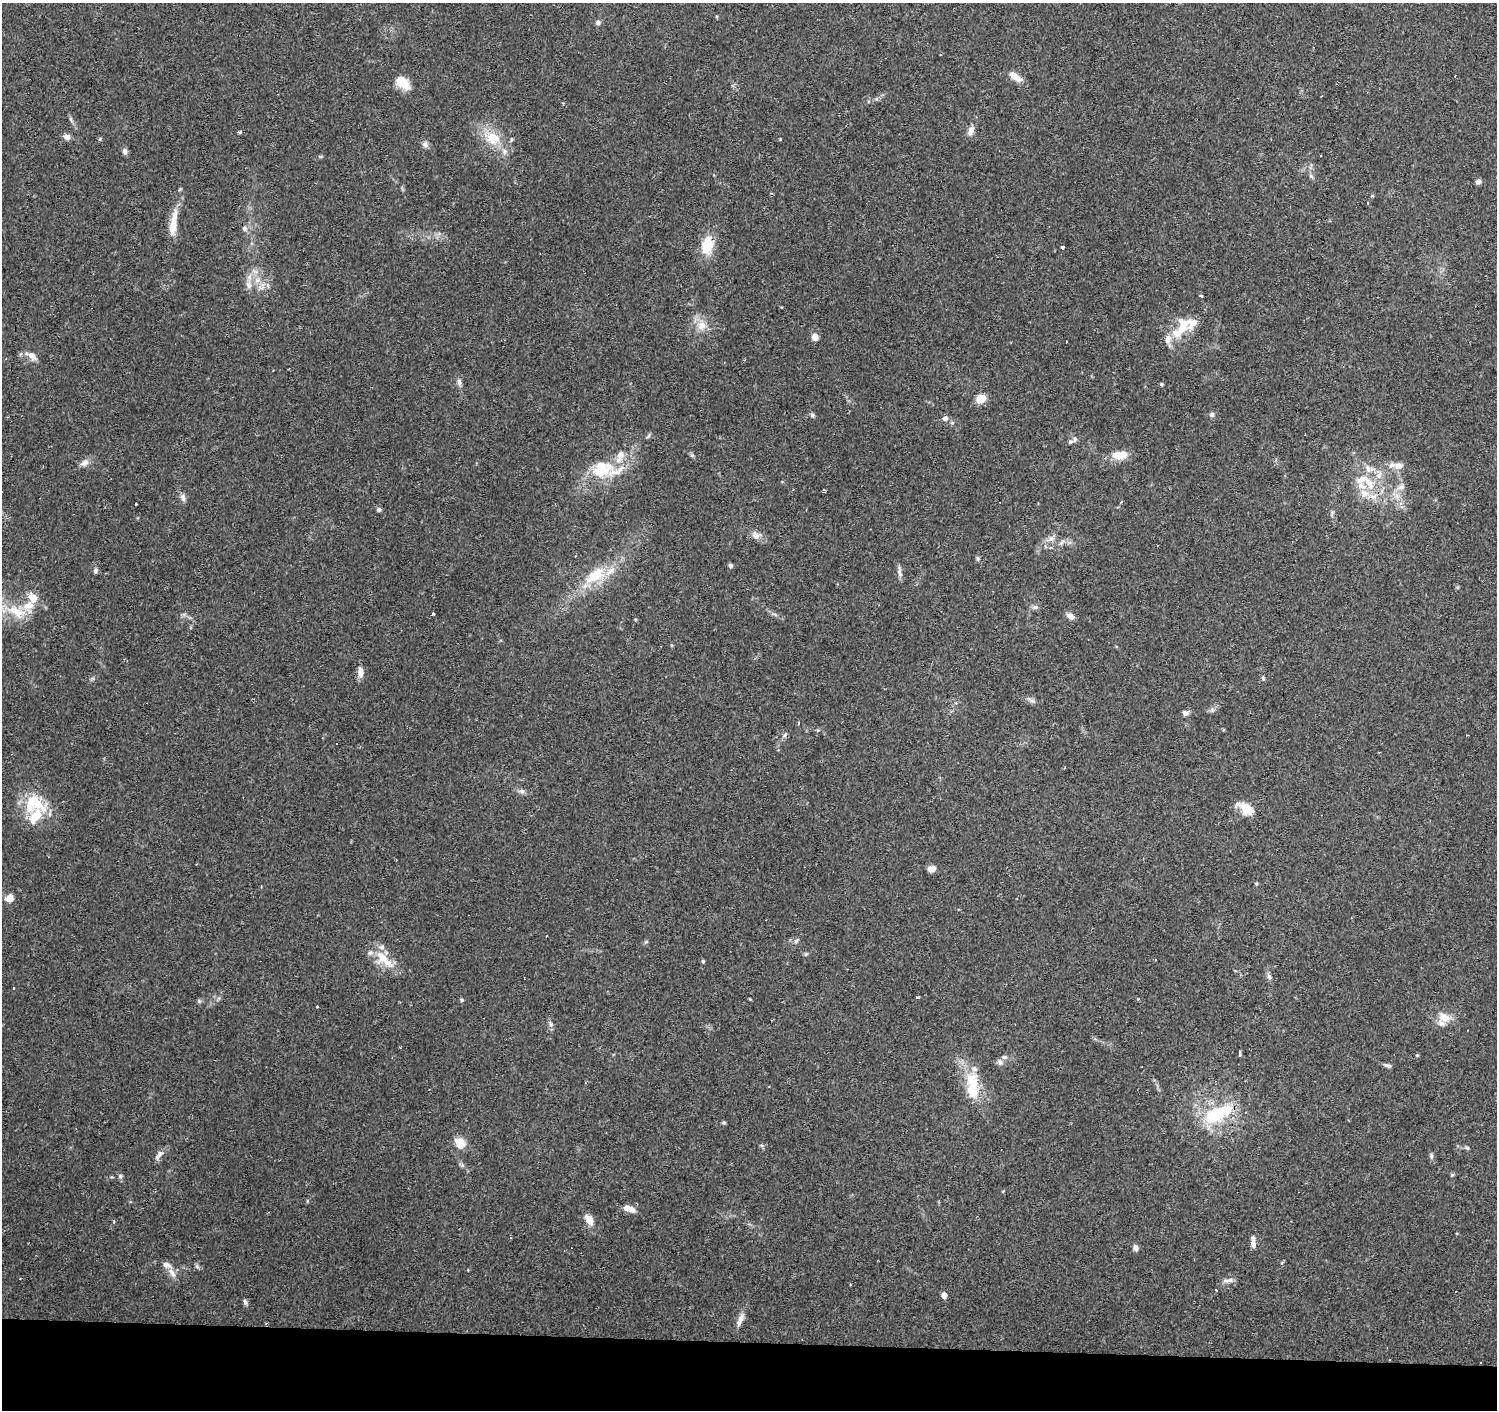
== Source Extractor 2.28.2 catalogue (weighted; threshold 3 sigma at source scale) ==
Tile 8 of 3 x 3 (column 2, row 3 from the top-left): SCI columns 1497-2991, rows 226-1633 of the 4493 x 4730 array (HDU 1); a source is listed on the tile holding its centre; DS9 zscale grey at full resolution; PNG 1499 x 1412 px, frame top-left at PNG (2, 3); no overlay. Shown black and unused: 5% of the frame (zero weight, under 2 of 3 exposures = <1% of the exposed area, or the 3 px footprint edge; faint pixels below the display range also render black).
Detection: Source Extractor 2.28.2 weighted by HDU 2 'WHT'; one run over the whole footprint, this tile lists its part. Background 0.0983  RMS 0.0063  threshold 0.0282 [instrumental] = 3 sigma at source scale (4.5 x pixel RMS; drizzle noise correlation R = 1.50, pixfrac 1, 0.0396/0.0396 arcsec/px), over >= 5 px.
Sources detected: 150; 15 cosmic-ray / hot-pixel residue — not listed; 24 inside a brighter listed object's ellipse — not listed separately; the other 111 listed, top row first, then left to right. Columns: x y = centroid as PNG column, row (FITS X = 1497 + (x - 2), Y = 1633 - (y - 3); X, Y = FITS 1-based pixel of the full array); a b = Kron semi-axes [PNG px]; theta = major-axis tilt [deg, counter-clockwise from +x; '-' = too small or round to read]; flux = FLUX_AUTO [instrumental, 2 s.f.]
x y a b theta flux
598 22 7 7 - 1.7
1015 77 16 7 -37 6.6
402 83 18 11 -39 11
71 119 7 4 -71 1.1
971 131 12 7 63 3.8
239 132 5 3 - 1.2
67 137 8 6 -24 3.3
492 138 26 18 -29 17
425 144 8 8 - 2.1
125 151 7 6 - 2.2
1320 156 2 2 - 0.61
1311 176 7 4 -45 1.2
1478 182 5 5 - 2.4
173 223 32 8 81 13
244 228 8 7 - 2.1
707 245 20 12 82 16
1062 247 4 3 - 3.8
249 285 12 8 -80 3.9
1201 296 3 3 - 1.9
701 325 13 12 - 6.8
1181 329 40 13 49 16
815 337 7 6 - 4
32 355 12 8 -48 4.7
459 382 11 5 -79 2.2
1161 384 4 4 - 0.93
981 399 9 8 - 8.4
812 415 6 5 - 1.3
1212 415 6 6 - 1.5
945 418 8 7 - 2.1
648 436 9 3 59 0.92
1074 439 10 5 60 2
692 455 5 5 - 0.96
1120 455 20 10 7 9
84 463 12 8 32 3.5
1398 466 14 10 -1 5
616 471 82 18 4 23
1379 475 14 7 73 5.1
1370 484 19 10 -66 11
1401 487 13 7 22 3.2
793 490 3 3 - 0.54
824 490 4 3 - 1.2
183 498 11 7 -66 2.5
1121 502 3 3 - 0.82
136 504 3 2 - 0.57
379 509 6 6 - 1.1
1332 514 9 3 69 0.94
756 535 14 10 -19 4.1
1062 542 9 5 46 1.8
1051 548 6 4 -18 0.83
978 558 6 5 - 1.2
730 566 5 5 - 1.5
95 570 7 5 75 1.6
899 572 16 5 -80 2.5
595 575 33 16 35 22
33 598 11 9 -59 7.1
1035 607 9 6 9 1.8
17 612 28 16 -28 17
433 614 3 3 - 7
775 614 9 3 -21 1.2
1070 616 9 6 -36 3.7
360 672 14 7 -86 4.5
1263 678 6 4 -49 0.92
1031 700 12 4 -24 1.9
1212 710 7 5 -12 1.5
1185 713 7 6 - 2.4
799 723 4 2 - 0.73
785 735 7 4 53 1.1
522 791 8 7 - 2
37 805 36 19 -29 23
1246 809 18 11 -42 10
931 869 10 7 8 3.3
1256 884 5 3 - 0.67
261 886 3 2 - 0.97
10 898 8 7 - 5.6
796 941 9 5 55 1.6
806 954 5 5 - 0.86
383 958 22 17 -49 13
703 961 4 4 - 1
1269 977 11 5 -72 1.8
918 997 4 3 - 1.8
750 999 5 3 - 0.46
462 1000 4 4 - 0.95
199 1001 6 5 - 0.94
317 1007 3 3 - 1.5
1444 1017 19 11 -20 7.4
551 1024 10 5 -72 1.8
1239 1054 4 3 - 3
1417 1055 4 4 - 0.58
1000 1062 8 7 - 2
1388 1066 9 4 -24 1.7
973 1082 32 18 -76 21
1218 1114 42 17 27 37
724 1122 5 4 - 0.92
460 1143 15 12 -62 7.5
1467 1148 5 5 - 0.86
159 1155 16 6 47 3.7
1431 1156 8 5 89 1.3
1452 1174 6 4 20 0.79
120 1176 6 5 - 1.1
628 1208 14 7 -19 5.6
589 1220 12 7 -59 6.8
114 1221 4 2 - 1.6
1253 1242 14 6 -87 3.2
1135 1248 6 5 - 2.7
197 1266 6 5 - 1.3
172 1273 16 7 -54 4.1
1228 1280 16 5 6 2.4
944 1295 5 4 - 4.5
245 1302 8 4 -74 1.4
740 1320 19 7 66 4.4
1481 1363 3 3 - 3
Overlapping masked pixels (flux is a lower limit): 3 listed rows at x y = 707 245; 1218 1114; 1481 1363
Unlisted compact peaks at least as high as the median listed source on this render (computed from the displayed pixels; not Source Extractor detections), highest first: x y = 780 139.